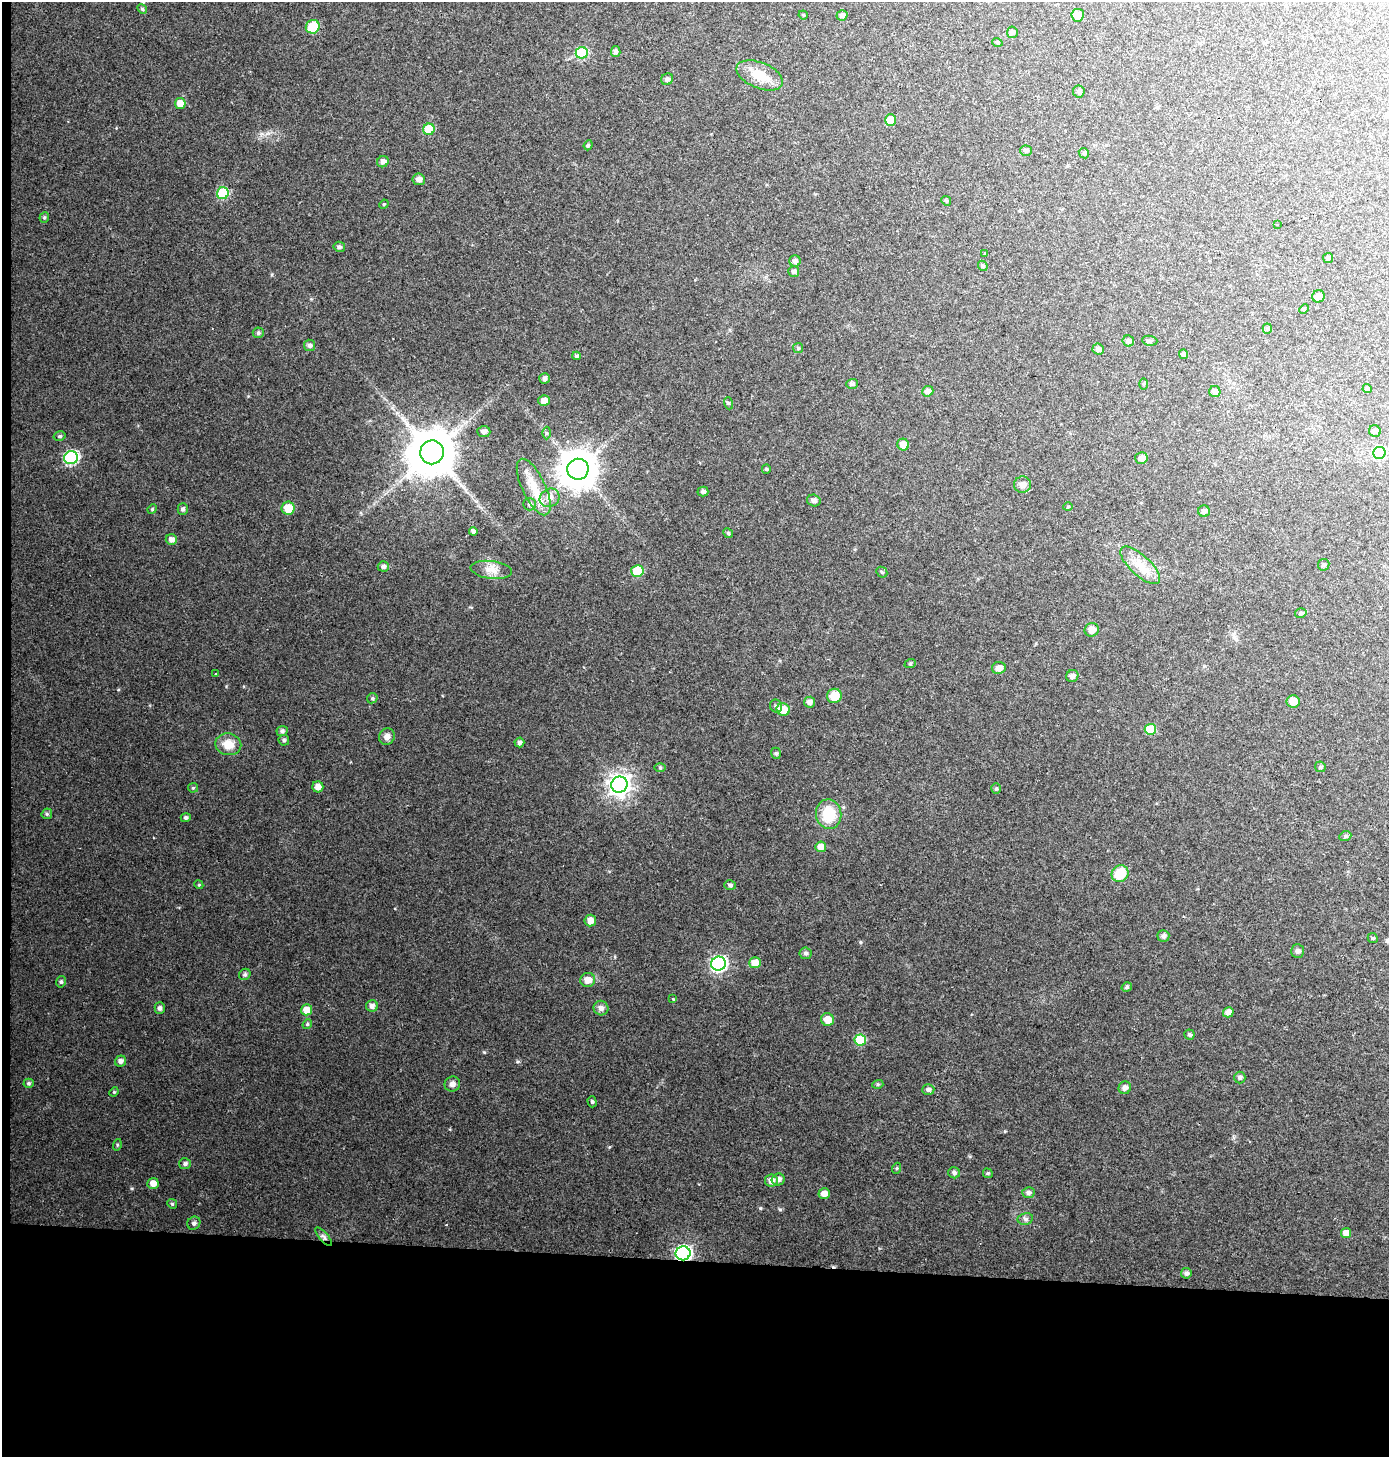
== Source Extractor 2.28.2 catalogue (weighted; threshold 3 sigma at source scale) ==
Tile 7 of 3 x 3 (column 1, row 3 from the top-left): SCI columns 229-1615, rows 10-1464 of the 4620 x 4374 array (HDU 1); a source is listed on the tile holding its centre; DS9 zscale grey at full resolution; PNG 1391 x 1459 px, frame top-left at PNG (2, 2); each listed source drawn as its Kron ellipse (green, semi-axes under 4 px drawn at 4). Shown black and unused: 14% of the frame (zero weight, under 2 of 3 exposures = <1% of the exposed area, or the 3 px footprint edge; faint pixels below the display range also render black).
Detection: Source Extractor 2.28.2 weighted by HDU 2 'WHT'; one run over the whole footprint, this tile lists its part. Background 0.055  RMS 0.0061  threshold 0.0277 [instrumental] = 3 sigma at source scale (4.5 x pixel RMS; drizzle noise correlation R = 1.50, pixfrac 1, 0.0396/0.0396 arcsec/px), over >= 5 px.
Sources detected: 162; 1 inside a brighter listed object's ellipse — not listed separately; the other 161 listed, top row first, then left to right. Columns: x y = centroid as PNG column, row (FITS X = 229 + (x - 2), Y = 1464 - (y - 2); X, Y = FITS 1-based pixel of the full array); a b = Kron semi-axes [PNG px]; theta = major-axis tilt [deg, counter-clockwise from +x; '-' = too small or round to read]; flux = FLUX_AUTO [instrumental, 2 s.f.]
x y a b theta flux
142 9 5 4 - 0.94
803 15 5 4 - 0.67
842 15 5 5 - 2.1
1078 15 6 6 - 7.1
313 27 7 6 - 16
1012 32 5 5 - 2
997 42 5 3 - 0.66
616 52 5 5 - 2.3
582 53 6 6 - 35
760 75 24 13 -22 12
667 79 6 5 - 1.7
1079 91 6 6 - 1.4
180 103 5 5 - 8.5
891 120 5 5 - 11
429 129 6 5 - 19
588 145 5 4 - 0.89
1026 151 6 5 - 1.3
1084 153 5 4 - 0.96
383 162 6 5 - 2.1
419 179 6 6 - 2.7
223 193 6 6 - 41
946 201 5 4 - 0.8
384 204 5 4 - 0.58
44 217 5 5 - 0.95
1277 224 4 3 - 2.5
339 247 6 5 - 1.5
984 254 3 3 - 3.3
1328 258 5 5 - 0.94
795 261 6 5 - 2.1
983 266 5 4 - 1.2
794 272 5 5 - 1.5
1318 296 6 6 - 3
1304 309 5 3 - 0.63
1267 329 5 4 - 0.95
258 333 5 5 - 1.2
1128 341 6 5 - 1.9
1150 341 8 5 -6 1.1
309 345 6 6 - 1.6
798 348 5 5 - 0.81
1098 349 6 5 - 2
1183 354 5 4 - 1.4
576 356 4 3 - 0.87
544 379 5 5 - 1.6
852 384 6 5 - 1.6
1143 384 5 4 - 0.63
1367 388 4 4 - 1.1
928 391 6 5 - 2.5
1215 392 5 5 - 2.6
544 400 5 5 - 4.2
728 403 6 4 -71 0.8
1375 431 6 6 - 1.9
484 432 7 5 -4 1.9
546 433 6 4 -89 0.97
60 436 6 4 14 1
903 445 6 5 - 6
432 452 12 11 - 2600
1379 453 6 6 - 44
71 458 7 6 - 77
1141 458 6 6 - 3.6
578 469 10 10 - 1400
766 469 4 4 - 0.74
1022 485 8 8 - 3
534 487 31 11 -65 13
703 492 5 5 - 1.5
550 498 10 8 29 4.7
814 500 7 6 - 1.9
529 504 6 6 - 1.5
1068 507 4 4 - 0.65
288 508 6 6 - 11
152 509 5 4 - 0.75
183 509 5 5 - 1.4
1204 511 6 6 - 2
473 531 4 4 - 2
728 533 5 4 - 0.76
171 540 5 5 - 2.9
1140 565 25 10 -43 9.7
1324 565 6 5 - 1.2
383 566 5 5 - 1.8
491 570 21 8 -7 5.9
637 571 6 6 - 21
882 572 6 5 - 0.92
1301 613 6 4 15 1.1
1092 630 7 6 - 5.3
910 664 6 3 20 0.63
999 668 7 6 - 3.9
216 674 3 3 - 0.63
1072 676 6 5 - 2.2
834 696 7 7 - 9.8
372 698 5 5 - 0.84
1293 701 7 6 - 6.9
809 702 5 5 - 2.1
776 706 7 6 - 1.3
783 710 6 6 - 9
1150 729 6 5 - 20
282 731 6 5 - 1.5
387 737 8 7 - 3
284 740 5 5 - 1.1
519 742 5 5 - 1.7
228 744 13 11 -11 7.8
776 753 6 4 -69 0.96
1320 767 5 5 - 0.85
660 768 6 4 -1 0.79
619 785 8 8 - 380
318 787 5 5 - 3.8
193 788 5 5 - 0.75
996 789 5 4 - 0.87
47 814 5 5 - 0.95
829 814 15 12 -82 18
186 818 5 4 - 1.3
1345 836 6 4 22 1
821 847 5 5 - 4.6
1120 874 9 8 - 15
199 885 4 3 - 0.56
730 885 6 5 - 1.3
590 920 6 6 - 4.5
1163 936 6 6 - 1.6
1373 938 5 4 - 0.82
1297 951 7 6 - 1.7
805 953 6 5 - 1.4
755 963 6 5 - 6.7
719 964 7 7 - 140
245 974 6 5 - 1.3
588 980 7 7 - 5.4
61 982 6 4 75 1.1
1127 987 5 4 - 1.1
673 999 4 4 - 0.53
372 1006 6 6 - 2.2
160 1008 6 5 - 1.7
601 1008 7 7 - 2.7
307 1010 5 5 - 7.1
1228 1012 5 5 - 3.3
827 1019 6 6 - 6.6
307 1024 5 4 - 0.84
1189 1035 5 5 - 1.1
860 1040 6 5 - 23
120 1061 6 5 - 2.3
1240 1077 6 5 - 1.3
29 1083 5 4 - 1.1
452 1084 8 7 - 2.7
878 1084 5 3 - 0.71
1125 1088 6 6 - 2.4
928 1090 6 5 - 1.6
114 1092 5 4 - 0.66
592 1102 5 4 - 1
117 1145 6 3 73 0.63
185 1164 6 5 - 1.5
897 1168 5 3 - 0.68
954 1173 6 5 - 1.7
988 1173 5 4 - 0.83
778 1179 6 6 - 2.6
771 1180 6 6 - 3.8
153 1183 5 5 - 4.1
1028 1193 6 5 - 2.1
824 1194 6 5 - 3.9
172 1204 5 4 - 0.79
1025 1219 8 6 11 1.6
194 1223 7 6 - 1.6
1346 1233 5 5 - 4.9
324 1237 12 4 -49 1.8
683 1253 7 7 - 160
1186 1273 5 5 - 1.7
Overlapping masked pixels (flux is a lower limit): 2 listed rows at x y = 324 1237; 683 1253
Unlisted compact peaks at least as high as the median listed source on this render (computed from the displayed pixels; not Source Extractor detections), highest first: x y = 760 1208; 484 1052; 780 1209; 517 1062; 609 1147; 118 690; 226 686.